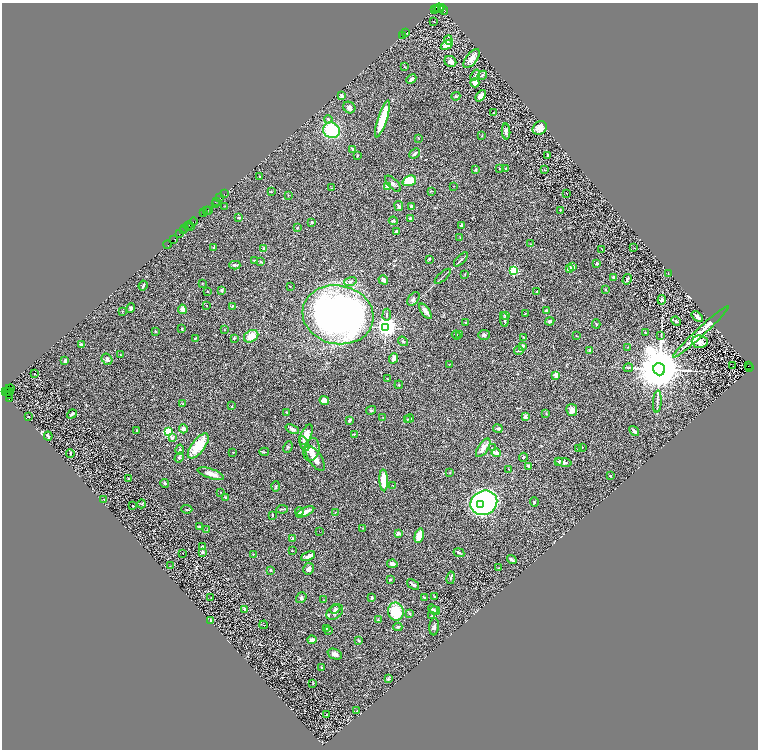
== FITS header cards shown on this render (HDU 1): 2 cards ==
NAXIS1  =                 1512
NAXIS2  =                 1495

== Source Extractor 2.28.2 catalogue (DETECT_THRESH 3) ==
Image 1512 x 1495 px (HDU 1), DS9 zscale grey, zoomed out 1/2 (1 PNG px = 2 x 2 image px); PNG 760 x 752 px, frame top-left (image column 1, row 1494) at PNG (2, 3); each listed source drawn as its Kron ellipse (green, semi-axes under 4 px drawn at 4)
Background 0.473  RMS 0.054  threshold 0.161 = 3 sigma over >= 5 px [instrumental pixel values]
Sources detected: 323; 41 cannot appear on this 1/2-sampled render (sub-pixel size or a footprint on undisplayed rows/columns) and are neither listed nor drawn; the other 282 listed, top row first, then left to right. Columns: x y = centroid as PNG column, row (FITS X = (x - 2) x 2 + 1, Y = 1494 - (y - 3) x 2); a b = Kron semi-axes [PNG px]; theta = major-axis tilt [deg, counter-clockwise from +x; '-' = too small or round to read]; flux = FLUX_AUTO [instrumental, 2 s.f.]
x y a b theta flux
439 8 5 2 - 390
441 8 2 1 - 58
434 9 2 1 - 13
437 9 3 2 - 83
444 10 5 2 - 110
433 21 3 2 - 14
406 33 3 2 - 86
402 35 2 1 - 22
448 40 4 3 - 12
447 45 6 4 31 130
472 59 11 5 52 76
450 62 6 5 - 42
405 67 3 2 - 5.3
475 75 6 3 53 19
482 75 5 3 - 8.7
411 79 5 3 - 31
475 83 4 3 - 110
341 95 3 2 - 48
456 96 4 4 - 14
481 96 6 4 50 61
349 107 6 5 - 37
493 113 2 2 - 2.5
328 119 4 3 - 15
382 119 19 4 72 330
540 128 7 6 - 93
331 130 8 7 - 610
506 131 8 4 -86 27
482 136 3 2 - 6
419 138 3 3 - 6
353 149 3 3 - 14
415 153 6 3 41 31
357 155 3 2 - 4.3
548 155 4 2 - 8.4
499 168 3 2 - 3.7
506 169 3 2 - 7.3
475 170 4 4 - 13
545 170 3 2 - 5.1
260 177 3 3 - 6.1
409 181 7 5 21 210
393 184 10 5 -46 31
453 186 2 1 - 4.4
387 187 2 2 - 200
332 188 2 2 - 4.1
431 191 2 2 - 6.2
271 192 3 2 - 7.1
566 193 2 1 - 2.5
224 194 2 1 - 20
288 195 3 2 - 6.5
220 198 2 1 - 33
216 201 2 1 - 85
215 204 3 1 - 12
225 206 2 2 - 6.2
399 206 5 3 - 24
411 206 3 2 - 29
560 210 2 2 - 33
206 211 3 1 - 120
208 211 2 1 - 43
203 213 2 1 - 28
239 217 3 2 - 8.4
410 218 3 3 - 11
393 221 4 3 - 13
193 222 4 2 - 140
312 222 3 2 - 14
462 225 3 3 - 46
188 226 5 1 - 94
190 226 2 1 - 38
298 228 4 3 - 7.2
185 229 2 1 - 64
183 230 2 2 - 41
396 231 4 3 - 20
180 234 3 1 - 24
460 237 3 1 - 4.4
174 239 3 1 - 32
530 244 2 2 - 5
167 245 4 2 - 43
214 247 4 2 - 19
264 248 4 3 - 14
634 248 2 1 - 3.6
602 249 2 1 - 3.4
429 259 4 3 - 8.4
461 259 9 3 46 19
254 261 3 2 - 9.2
261 262 4 3 - 8.1
597 263 2 2 - 17
235 265 5 3 - 19
573 267 2 2 - 52
569 269 2 2 - 200
514 271 3 3 - 740
465 274 3 2 - 3.5
668 274 2 1 - 3.5
443 276 10 2 42 18
614 277 4 3 - 18
627 279 5 3 - 14
383 280 5 4 - 43
350 281 6 3 17 18
202 284 2 2 - 9
143 286 5 2 - 14
290 286 2 2 - 4.6
605 289 3 2 - 5.3
221 290 4 3 - 16
208 292 2 2 - 4.6
537 292 2 2 - 26
413 299 8 5 53 24
662 300 4 4 - 33
206 305 2 1 - 3.1
232 306 4 3 - 9.6
131 308 4 3 - 21
182 309 4 3 - 64
425 311 9 4 -53 55
547 311 4 3 - 13
122 312 4 2 - 4.7
525 314 3 2 - 7.6
338 315 36 29 -11 5100
387 315 6 2 81 8.9
505 315 4 3 - 16
697 317 7 3 -39 49
504 319 7 2 -79 16
550 321 4 4 - 26
676 321 5 3 - 10
466 322 3 2 - 7.2
596 324 4 3 - 8.7
386 327 4 4 - 7300
182 329 3 2 - 8.3
224 330 3 2 - 5
156 331 3 3 - 6.6
701 332 38 2 43 330
645 333 3 2 - 5.4
456 335 4 3 - 9.1
459 335 3 2 - 4.5
484 335 6 5 - 20
251 336 8 5 33 120
576 336 2 2 - 3.8
661 336 4 2 - 7.2
523 337 3 3 - 7.6
234 338 4 3 - 11
195 339 3 2 - 7.2
403 341 5 3 - 15
700 342 8 6 -5 60
81 345 3 2 - 38
522 346 2 2 - 100
627 347 3 2 - 5
519 350 4 4 - 16
590 351 3 3 - 18
120 355 2 2 - 8
394 358 5 3 - 51
107 359 6 5 - 28
65 361 3 2 - 35
449 365 2 2 - 4.4
733 366 2 1 - 52
748 366 2 1 - 59
628 368 5 2 - 9.8
750 368 2 2 - 240
659 369 6 5 - 81000
35 374 2 2 - 10
556 375 2 2 - 330
387 379 3 2 - 4.7
399 385 4 3 - 6.7
10 388 4 2 - 56
6 391 2 2 - 220
8 391 2 2 - 740
10 391 2 2 - 310
9 395 2 1 - 55
10 399 4 2 - 130
324 400 5 3 - 100
657 402 11 2 86 19
182 404 3 2 - 4
232 406 3 2 - 3.8
371 410 5 3 - 12
572 410 6 5 - 47
287 412 2 2 - 6
546 413 3 2 - 4.4
72 414 5 2 - 18
28 416 2 2 - 5.1
383 417 3 2 - 3.5
525 417 3 3 - 30
407 419 3 2 - 6.9
409 419 5 2 - 11
349 420 4 3 - 14
498 428 5 3 - 21
183 429 4 4 - 45
292 429 7 3 -24 28
136 430 3 2 - 5.2
634 431 5 2 - 30
168 432 3 3 - 1200
354 434 4 2 - 9.7
306 435 11 5 66 100
48 436 4 2 - 20
172 438 3 3 - 28
304 443 8 3 -63 23
198 446 15 6 52 240
288 447 6 3 66 13
582 447 2 2 - 3.2
483 448 11 5 56 71
492 448 2 2 - 3.5
180 449 5 3 - 12
578 449 3 2 - 5.7
311 450 11 8 77 76
233 452 3 2 - 7.7
264 452 5 2 - 10
70 453 4 2 - 13
496 453 4 3 - 62
179 457 5 4 - 18
523 457 4 3 - 13
315 458 14 6 -57 99
559 461 3 2 - 27
563 462 8 4 -9 29
528 466 2 2 - 26
509 469 3 2 - 3.7
450 472 3 2 - 6.5
211 474 13 5 -18 89
610 476 2 2 - 11
129 478 3 2 - 4.9
384 480 11 4 -88 220
165 483 4 3 - 16
393 485 2 2 - 4.2
276 486 5 3 - 12
220 492 2 2 - 3.3
225 498 4 3 - 7.5
104 500 2 2 - 3.7
534 502 5 3 - 11
484 503 13 12 - 2700
142 504 4 3 - 10
481 504 4 2 - 300
133 506 2 1 - 3.7
187 509 5 2 - 9.7
282 509 6 2 7 8.4
299 512 4 3 - 36
305 512 10 4 26 57
335 512 3 2 - 4.2
273 515 3 2 - 7.9
199 527 3 3 - 32
362 528 3 2 - 4.1
207 530 3 2 - 3.7
319 531 2 1 - 2.8
398 533 3 3 - 34
419 536 7 4 77 130
293 538 3 3 - 15
202 547 4 3 - 16
292 550 2 2 - 3.8
202 552 3 3 - 22
182 553 2 2 - 3.4
459 553 5 2 - 22
253 554 2 2 - 4.1
308 556 7 3 24 56
512 559 5 2 - 15
392 564 5 4 - 36
170 566 3 2 - 3.1
499 568 2 1 - 2.8
309 569 6 5 - 34
271 570 3 2 - 8.4
451 578 6 2 79 13
390 580 3 3 - 12
413 585 7 3 -39 16
435 596 3 2 - 8.4
372 597 3 2 - 16
424 597 3 2 - 11
211 598 2 1 - 2.7
301 598 6 4 52 23
323 600 2 2 - 4.1
245 609 4 3 - 30
335 609 5 4 - 18
433 609 5 4 - 14
435 610 5 4 - 15
335 612 9 6 43 45
396 612 9 8 - 360
409 613 3 3 - 13
432 616 2 2 - 9.2
378 620 3 2 - 7
211 621 4 3 - 28
264 625 4 2 - 5.4
398 627 4 3 - 15
434 627 8 4 85 28
326 628 2 1 - 3.2
328 631 4 3 - 7.2
312 640 4 3 - 46
359 640 4 3 - 11
335 654 7 5 -21 43
322 668 4 3 - 9.5
388 679 3 3 - 12
313 683 3 2 - 3.6
357 711 2 1 - 4.9
326 715 2 2 - 7
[41 sub-pixel or undisplayed-footprint detections neither listed nor drawn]